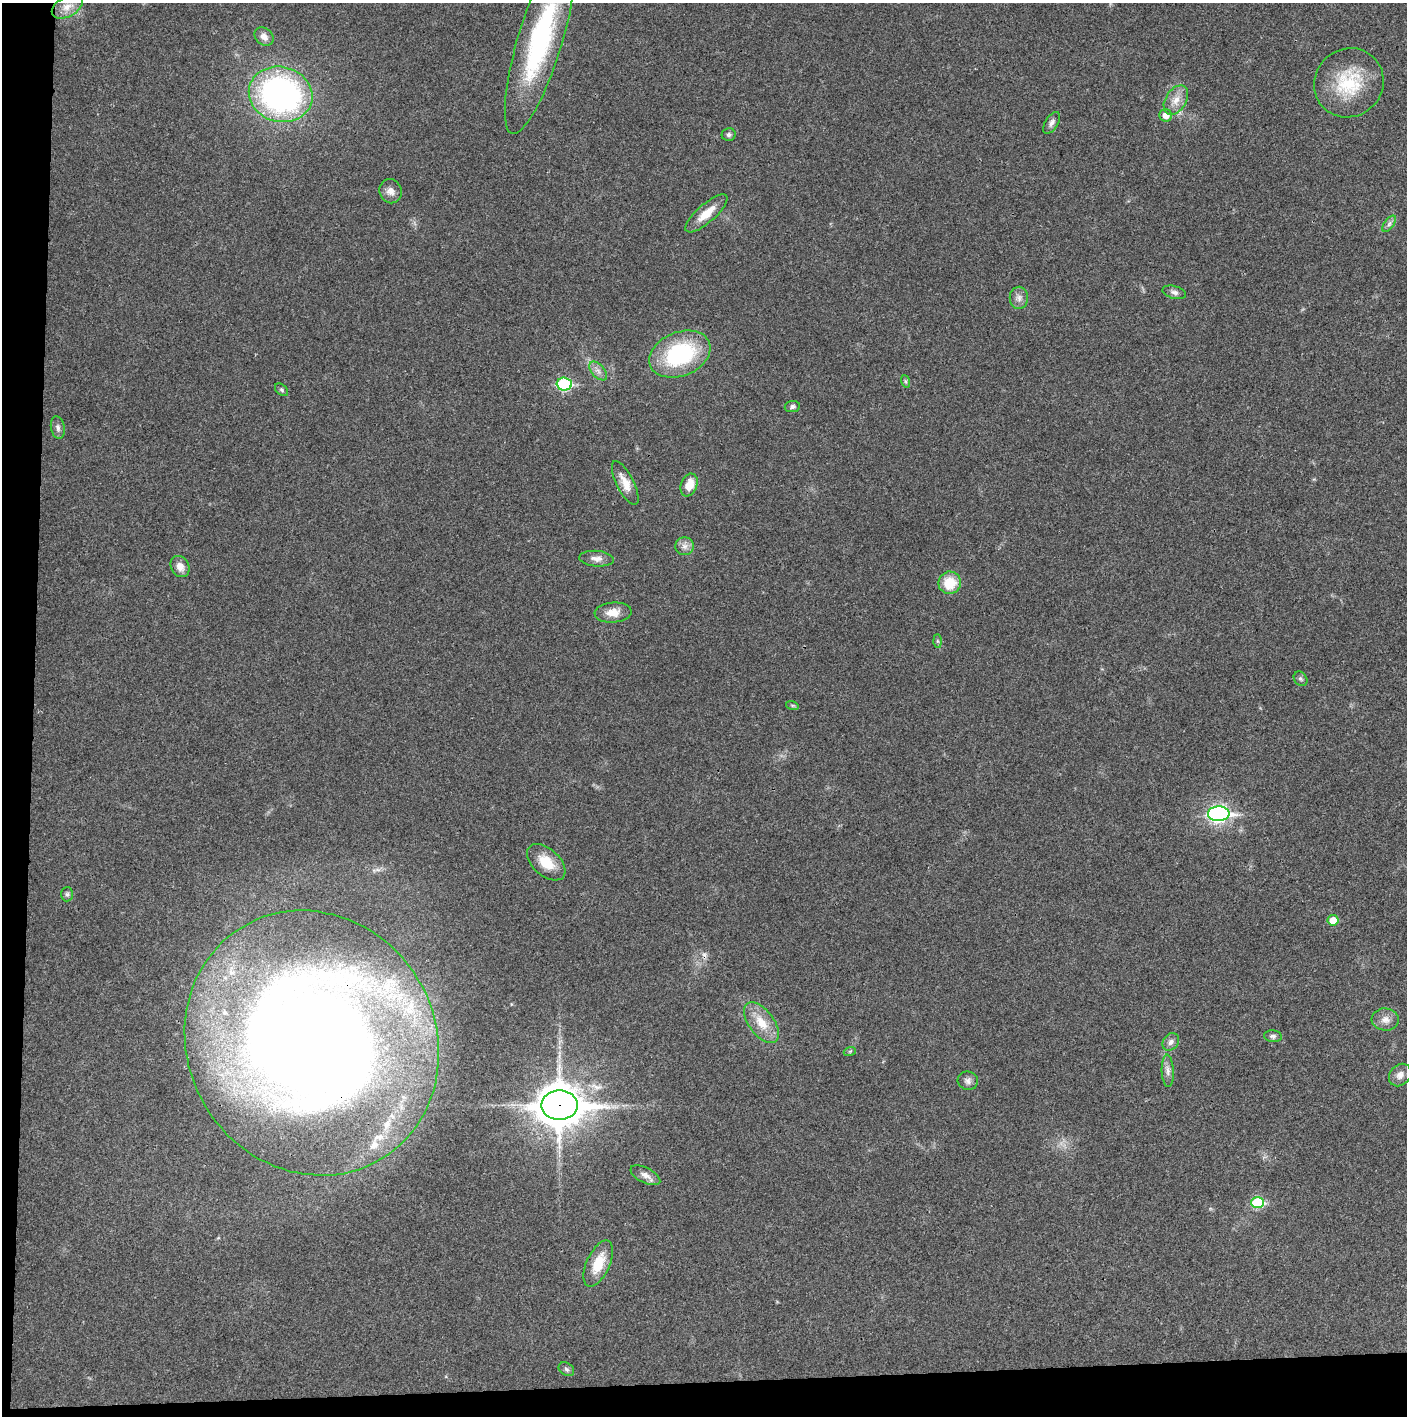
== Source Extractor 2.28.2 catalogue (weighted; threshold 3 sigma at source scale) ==
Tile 7 of 3 x 3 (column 1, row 3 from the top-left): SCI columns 4-1408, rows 2-1415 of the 4220 x 4243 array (HDU 1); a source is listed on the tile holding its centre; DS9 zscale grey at full resolution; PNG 1409 x 1418 px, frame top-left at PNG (2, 3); each listed source drawn as its Kron ellipse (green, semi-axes under 4 px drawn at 4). Shown black and unused: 5% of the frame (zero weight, under 3 of 4 exposures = <1% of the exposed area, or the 3 px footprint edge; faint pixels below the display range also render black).
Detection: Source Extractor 2.28.2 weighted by HDU 2 'WHT'; one run over the whole footprint, this tile lists its part. Background 0.0195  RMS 0.0041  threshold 0.0185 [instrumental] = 3 sigma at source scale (4.5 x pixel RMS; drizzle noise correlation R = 1.50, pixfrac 1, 0.05/0.05 arcsec/px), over >= 5 px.
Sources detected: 55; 1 cosmic-ray / hot-pixel residue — neither listed nor drawn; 5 inside a brighter listed object's ellipse — not listed separately; the other 49 listed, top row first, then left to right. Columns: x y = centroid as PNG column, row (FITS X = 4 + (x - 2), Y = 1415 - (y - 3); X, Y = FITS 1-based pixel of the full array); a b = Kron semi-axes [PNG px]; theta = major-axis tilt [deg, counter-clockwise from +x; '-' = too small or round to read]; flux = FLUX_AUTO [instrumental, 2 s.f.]
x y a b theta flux
67 7 17 10 29 4.6
264 37 10 8 -42 2.5
540 39 98 22 73 72
1349 83 35 34 - 24
281 94 32 27 -15 120
1176 100 16 10 58 4.6
1166 115 6 6 - 3.5
1052 123 12 6 58 1.6
729 135 7 6 - 1.1
391 191 12 11 - 2.8
706 213 27 9 41 7.1
1389 224 9 4 54 1.2
1174 292 12 6 -15 1.6
1019 298 11 9 89 2.2
680 354 32 22 22 43
598 371 11 6 -48 2
905 381 6 4 -71 0.63
564 384 7 6 - 39
281 390 7 5 -42 0.73
792 407 8 5 9 1.1
58 427 11 6 -79 1.7
625 483 24 8 -63 5.7
689 485 12 8 70 6
685 546 9 9 - 2.3
596 559 17 8 -4 2.7
180 566 11 9 -62 3.3
950 583 11 11 - 11
613 612 18 10 5 5
937 641 7 4 -89 0.68
1300 679 8 6 -52 0.94
792 705 6 4 -18 0.6
1219 814 11 7 2 140
546 862 23 13 -41 9.1
67 894 7 6 - 0.92
1333 920 5 5 - 5.7
1385 1020 14 11 -5 3.2
761 1023 24 12 -53 8.4
1273 1036 9 6 -4 1.2
1171 1042 9 7 49 1.8
312 1043 135 124 -59 830
850 1051 6 4 19 0.48
1168 1071 16 6 -87 2.2
1400 1075 12 10 48 2.8
968 1081 10 9 - 1.8
559 1105 18 14 1 1200
645 1175 16 7 -27 2.8
1258 1203 6 5 - 26
598 1264 25 11 65 10
566 1369 8 6 -34 1
Overlapping masked pixels (flux is a lower limit): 2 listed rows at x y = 312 1043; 559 1105
Isophote crosses this tile's border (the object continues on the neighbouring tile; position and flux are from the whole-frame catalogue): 1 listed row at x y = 540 39